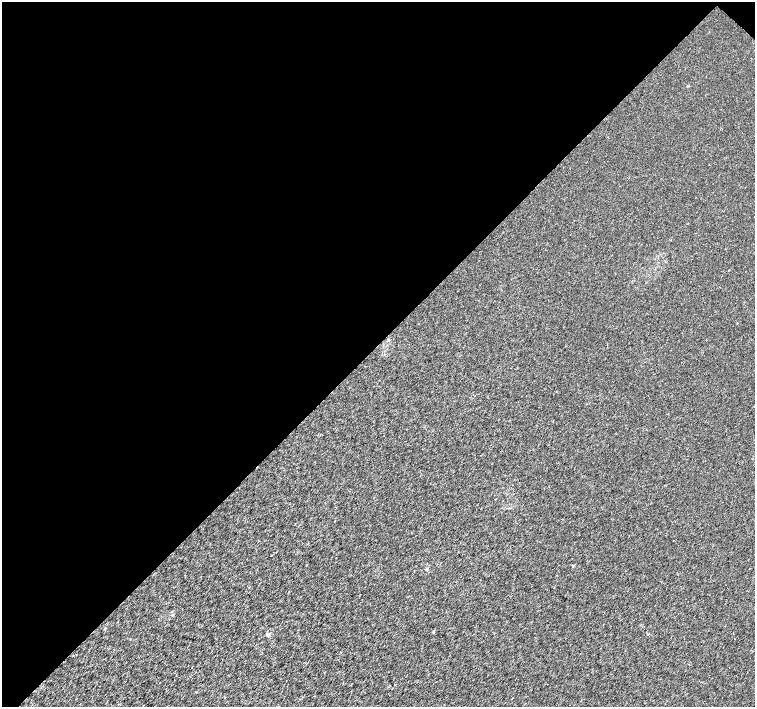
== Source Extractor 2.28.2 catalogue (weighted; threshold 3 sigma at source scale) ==
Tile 2 of 4 x 4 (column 2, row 1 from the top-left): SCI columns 1513-3017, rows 4455-5863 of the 6026 x 6026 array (HDU 1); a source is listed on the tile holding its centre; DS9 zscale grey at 2 x 2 block average (1 PNG px = mean of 2 x 2 image px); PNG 757 x 709 px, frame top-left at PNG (2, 2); no overlay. Shown black and unused: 49% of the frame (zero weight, under 3 of 4 exposures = <1% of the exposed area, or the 3 px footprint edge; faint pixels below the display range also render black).
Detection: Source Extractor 2.28.2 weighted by HDU 2 'WHT'; one run over the whole footprint, this tile lists its part. Background 0.00102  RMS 0.0021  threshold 0.00956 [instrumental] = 3 sigma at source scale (4.5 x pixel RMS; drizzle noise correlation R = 1.50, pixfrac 1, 0.0396/0.0396 arcsec/px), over >= 5 px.
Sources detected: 3; all 3 listed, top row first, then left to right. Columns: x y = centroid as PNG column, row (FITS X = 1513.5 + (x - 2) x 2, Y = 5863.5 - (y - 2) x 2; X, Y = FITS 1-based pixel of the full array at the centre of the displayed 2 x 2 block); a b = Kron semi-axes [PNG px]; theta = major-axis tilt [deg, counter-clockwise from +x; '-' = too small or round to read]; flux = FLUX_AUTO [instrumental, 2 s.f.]
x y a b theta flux
737 323 2 2 - 0.23
433 632 3 2 - 0.27
268 634 4 4 - 0.97